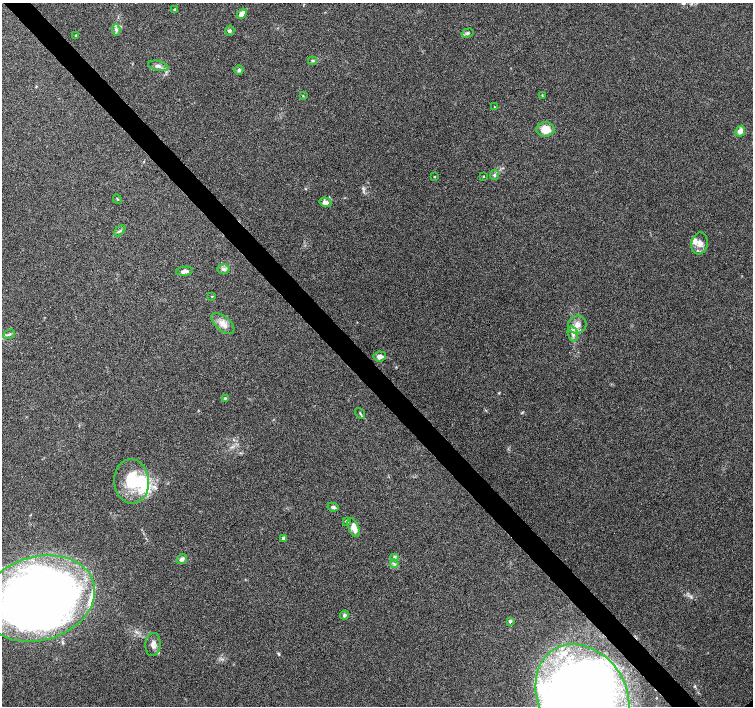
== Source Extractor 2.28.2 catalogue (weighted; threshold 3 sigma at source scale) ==
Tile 11 of 4 x 4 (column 3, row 3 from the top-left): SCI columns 3007-4508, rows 1552-2958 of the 6015 x 5983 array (HDU 1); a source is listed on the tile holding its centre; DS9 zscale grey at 2 x 2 block average (1 PNG px = mean of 2 x 2 image px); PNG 755 x 708 px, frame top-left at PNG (2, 3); each listed source drawn as its Kron ellipse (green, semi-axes under 4 px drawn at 4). Shown black and unused: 4% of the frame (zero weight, under 4 of 7 exposures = <1% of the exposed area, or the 3 px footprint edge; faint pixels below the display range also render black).
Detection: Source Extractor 2.28.2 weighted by HDU 2 'WHT'; one run over the whole footprint, this tile lists its part. Background 0.0919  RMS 0.0039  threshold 0.0158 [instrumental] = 3 sigma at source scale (4.09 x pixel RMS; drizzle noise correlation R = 1.36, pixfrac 0.8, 0.0396/0.0396 arcsec/px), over >= 5 px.
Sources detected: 50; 1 inside a brighter object's white glare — neither listed nor drawn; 5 inside a brighter listed object's ellipse — not listed separately; the other 44 listed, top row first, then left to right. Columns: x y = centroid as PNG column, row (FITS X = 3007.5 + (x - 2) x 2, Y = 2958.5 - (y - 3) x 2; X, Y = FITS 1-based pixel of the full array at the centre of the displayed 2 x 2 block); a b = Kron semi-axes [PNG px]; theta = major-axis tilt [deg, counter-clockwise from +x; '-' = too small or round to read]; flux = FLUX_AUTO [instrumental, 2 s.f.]
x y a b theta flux
175 10 3 3 - 1.9
242 14 6 4 52 7
116 30 6 4 -84 2.2
230 31 5 4 - 1.5
467 33 6 4 15 1.6
76 35 3 2 - 0.67
313 61 4 3 - 0.98
158 66 10 5 -13 3.4
239 70 5 4 - 1.8
542 95 3 2 - 0.52
303 96 3 2 - 0.48
494 107 3 2 - 0.51
545 130 9 7 1 12
740 131 5 4 - 5.7
494 175 5 4 - 2.1
483 176 3 2 - 0.59
434 177 2 2 - 0.64
117 199 5 2 - 0.66
325 202 6 4 -17 4.5
120 231 7 3 45 1.4
700 243 11 8 82 6
223 269 6 4 -1 2.3
185 271 8 4 7 3.6
212 296 3 3 - 0.59
223 323 13 7 -39 6.7
577 325 9 9 - 6.4
9 334 6 2 30 1.2
573 334 8 5 -75 3.4
380 356 6 5 - 3.8
225 398 4 3 - 0.8
360 413 6 2 -51 0.86
132 481 22 17 -86 34
333 507 6 4 -9 1.9
347 521 4 4 - 1.4
354 527 10 5 -66 8.7
284 538 3 3 - 3.3
394 557 3 2 - 0.84
182 559 6 4 39 3.2
394 564 4 2 - 1.2
38 598 57 42 16 660
345 615 5 4 - 1.6
510 621 4 4 - 1.4
153 644 11 7 86 5.5
582 696 54 43 -58 950
Overlapping masked pixels (flux is a lower limit): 1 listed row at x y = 582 696
Isophote crosses this tile's border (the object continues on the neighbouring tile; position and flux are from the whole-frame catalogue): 2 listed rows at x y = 38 598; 582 696
Diffuse or blended objects may show on this block-average render without a row.